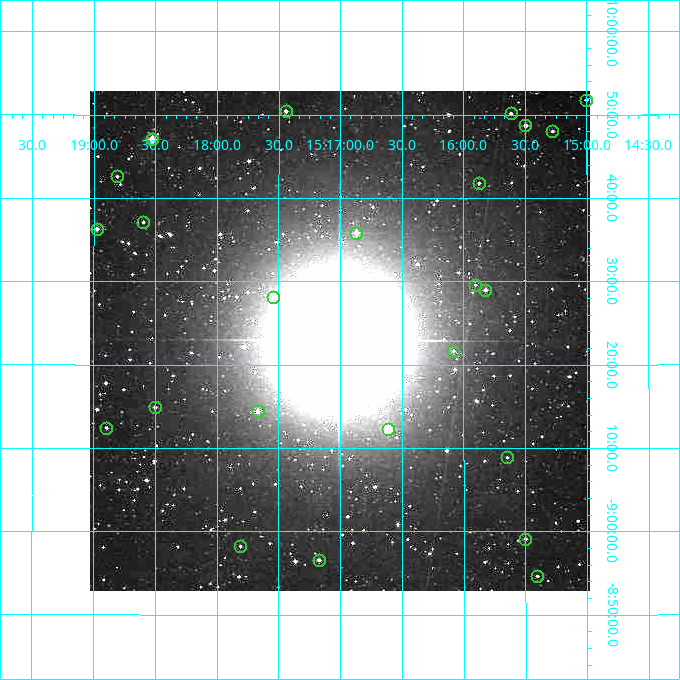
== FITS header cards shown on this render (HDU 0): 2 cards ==
NAXIS1  =                  500
NAXIS2  =                  500

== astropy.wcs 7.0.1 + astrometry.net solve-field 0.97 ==
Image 500 x 500 px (HDU 0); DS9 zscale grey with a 90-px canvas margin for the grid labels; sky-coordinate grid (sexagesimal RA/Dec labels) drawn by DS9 from the SOLVED WCS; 24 Tycho-2 reference stars matched to detected sources circled (green)
Header WCS: none
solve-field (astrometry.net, Tycho-2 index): SOLVED blind (the file carries no WCS)
Solved WCS: RA---TAN-SIP/DEC--TAN-SIP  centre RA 15:17:00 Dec -09:23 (229.25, -9.38 deg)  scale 7.2 arcsec/px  FOV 60.0' x 60.0'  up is -180 deg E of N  parity flipped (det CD > 0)
(file carries no celestial WCS; the grid is the blind solution)
Tycho-2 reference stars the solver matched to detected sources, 24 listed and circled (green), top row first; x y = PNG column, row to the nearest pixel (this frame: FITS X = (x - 94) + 1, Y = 500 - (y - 91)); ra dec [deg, ICRS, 3 dp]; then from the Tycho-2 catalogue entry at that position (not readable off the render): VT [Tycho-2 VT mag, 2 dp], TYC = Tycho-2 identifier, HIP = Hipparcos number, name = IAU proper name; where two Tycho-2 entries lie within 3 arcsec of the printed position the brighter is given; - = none
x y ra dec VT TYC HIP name
590 100 228.751 -9.863 11.52 5585-477-1 - -
290 111 229.360 -9.841 10.79 5585-956-1 - -
515 113 228.904 -9.836 11.07 5585-959-1 - -
529 125 228.874 -9.812 10.24 5585-990-1 - -
556 131 228.819 -9.801 11.67 5585-390-1 - -
156 139 229.632 -9.784 8.97 5585-934-1 74908 -
121 176 229.703 -9.710 11.58 5585-778-1 - -
483 183 228.969 -9.696 11.52 5585-801-1 - -
147 222 229.649 -9.619 12.34 5585-823-1 - -
101 229 229.744 -9.605 10.12 5585-839-1 - -
360 233 229.218 -9.598 10.19 5585-848-1 - -
479 285 228.976 -9.493 11.98 5585-746-1 - -
489 290 228.955 -9.483 10.74 5585-895-1 - -
277 297 229.387 -9.468 11.81 5585-530-1 - -
457 351 229.020 -9.361 11.89 5581-624-1 - -
159 407 229.626 -9.249 11.03 5581-690-1 - -
262 411 229.417 -9.241 10.60 5581-606-1 - -
110 428 229.724 -9.207 11.53 5581-694-1 - -
392 429 229.153 -9.205 8.73 5581-695-1 - -
511 457 228.912 -9.148 12.26 5581-678-1 - -
529 539 228.875 -8.985 11.05 5581-962-1 - -
244 546 229.453 -8.971 12.20 5581-876-1 - -
323 560 229.293 -8.943 11.02 5581-732-1 - -
541 576 228.851 -8.911 11.86 5581-737-1 - -